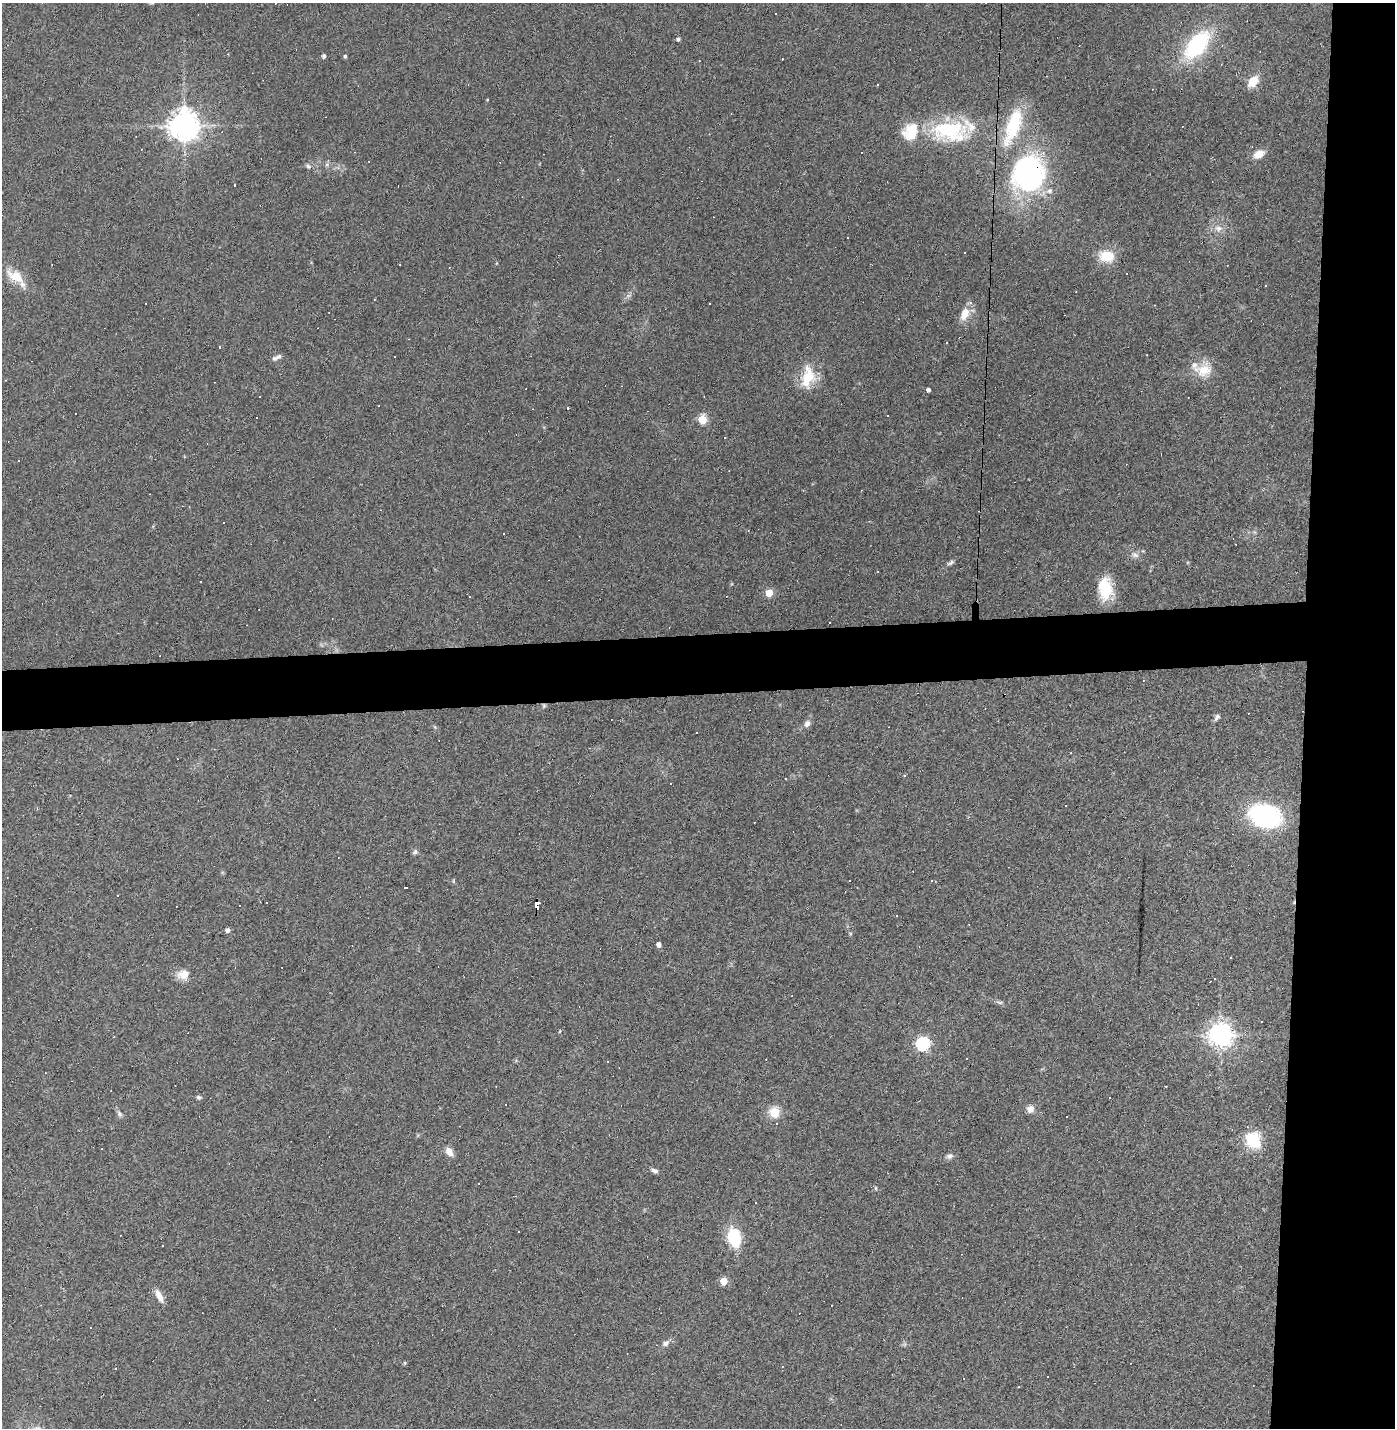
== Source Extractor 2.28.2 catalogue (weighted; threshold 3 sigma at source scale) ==
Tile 6 of 3 x 3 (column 3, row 2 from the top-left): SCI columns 2820-4212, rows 1427-2852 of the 4242 x 4278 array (HDU 1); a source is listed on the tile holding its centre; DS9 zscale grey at full resolution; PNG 1397 x 1430 px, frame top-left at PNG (2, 3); no overlay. Shown black and unused: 11% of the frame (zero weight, under 3 of 4 exposures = <1% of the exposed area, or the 3 px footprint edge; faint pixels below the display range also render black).
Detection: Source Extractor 2.28.2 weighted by HDU 2 'WHT'; one run over the whole footprint, this tile lists its part. Background 0.0416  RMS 0.005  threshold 0.0224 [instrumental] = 3 sigma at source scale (4.5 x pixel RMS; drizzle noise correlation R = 1.50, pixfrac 1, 0.05/0.05 arcsec/px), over >= 5 px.
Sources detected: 138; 55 cosmic-ray / hot-pixel residue — not listed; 4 inside a brighter listed object's ellipse — not listed separately; the other 79 listed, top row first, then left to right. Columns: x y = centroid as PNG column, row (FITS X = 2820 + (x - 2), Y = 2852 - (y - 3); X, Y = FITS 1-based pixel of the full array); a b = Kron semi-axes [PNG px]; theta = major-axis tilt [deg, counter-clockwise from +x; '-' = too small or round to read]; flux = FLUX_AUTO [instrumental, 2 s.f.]
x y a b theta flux
678 39 4 4 - 1.2
1197 45 31 16 51 47
324 56 4 4 - 1.4
345 56 4 4 - 0.91
1253 81 11 7 51 9.8
877 85 3 2 - 0.4
184 125 9 9 - 680
1013 126 51 17 70 29
950 131 51 25 -6 43
1259 154 12 8 28 5.4
308 166 8 5 -31 1.1
1028 174 32 27 82 110
234 185 3 2 - 0.43
1049 191 9 8 - 2.5
1218 228 11 8 -8 3.1
965 252 3 2 - 0.53
1106 256 16 12 -9 12
497 263 5 3 - 0.43
1126 273 2 2 - 0.36
15 276 26 13 -30 9.6
1266 286 3 3 - 2
374 299 2 2 - 0.31
965 314 20 12 69 6.6
946 343 3 2 - 0.31
220 347 3 2 - 0.38
279 357 9 6 26 1.4
1206 370 20 15 87 8.9
807 378 29 18 69 14
928 390 4 4 - 1.8
260 397 3 3 - 1.4
567 408 3 2 - 0.7
888 415 3 2 - 0.44
257 418 3 3 - 2
702 419 5 5 - 27
1135 555 11 6 -23 2.1
951 562 12 5 30 1.5
878 571 3 2 - 0.37
1105 589 26 16 -86 16
769 593 5 5 - 14
1217 717 9 5 58 1.4
807 724 9 7 48 2.1
905 776 3 3 - 1.4
786 779 3 2 - 0.33
1066 806 3 3 - 1.8
1265 816 26 19 -17 72
415 852 8 6 47 1.1
405 887 3 3 - 5.6
267 902 3 3 - 2.3
537 905 8 4 -89 63
227 930 4 4 - 1.9
659 944 5 4 - 2.2
184 975 15 12 7 5.4
1214 979 3 2 - 0.4
1210 982 3 2 - 0.33
1000 1002 9 4 -9 0.98
1220 1035 8 7 - 460
923 1044 6 6 - 85
199 1097 7 5 -13 0.93
1109 1097 3 3 - 1
1030 1109 9 9 - 2.8
774 1112 11 11 - 7.8
119 1114 9 5 -46 1.3
1067 1116 2 2 - 0.42
1253 1140 19 15 -64 17
449 1152 11 7 -55 3.7
950 1156 9 6 16 1.6
655 1171 9 5 -17 1.5
478 1183 3 3 - 1.1
756 1203 2 2 - 0.33
518 1232 3 2 - 0.49
734 1237 16 11 -78 23
163 1246 3 2 - 0.47
724 1281 5 5 - 11
159 1296 16 7 -64 4.3
666 1343 8 7 - 1.9
405 1363 5 4 - 0.58
116 1368 3 2 - 0.35
1048 1376 3 3 - 3
315 1399 3 3 - 1.7
Overlapping masked pixels (flux is a lower limit): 2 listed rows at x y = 1028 174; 537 905
Unlisted compact peaks at least as high as the median listed source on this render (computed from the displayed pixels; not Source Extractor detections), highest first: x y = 876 1188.